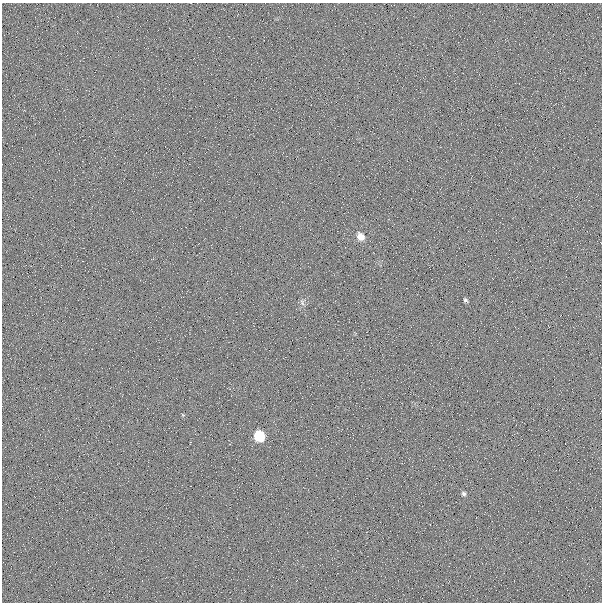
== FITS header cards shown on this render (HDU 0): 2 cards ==
NAXIS1  =                  600
NAXIS2  =                  600

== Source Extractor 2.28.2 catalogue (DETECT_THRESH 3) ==
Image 600 x 600 px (HDU 0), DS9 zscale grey, 1 PNG px = 1 image px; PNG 604 x 604 px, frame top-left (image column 1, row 600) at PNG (2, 3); no overlay
Background -0.00303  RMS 0.043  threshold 0.13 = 3 sigma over >= 5 px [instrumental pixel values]
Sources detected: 6; all 6 listed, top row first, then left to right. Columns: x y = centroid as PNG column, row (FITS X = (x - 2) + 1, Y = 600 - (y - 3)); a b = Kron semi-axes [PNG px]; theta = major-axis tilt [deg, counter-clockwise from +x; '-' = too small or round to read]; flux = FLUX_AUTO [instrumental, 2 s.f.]
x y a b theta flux
360 237 9 7 -56 29
465 300 6 5 - 5.9
302 302 10 6 -79 10
183 415 5 4 - 3.1
259 436 7 6 - 250
464 494 6 5 - 7.4